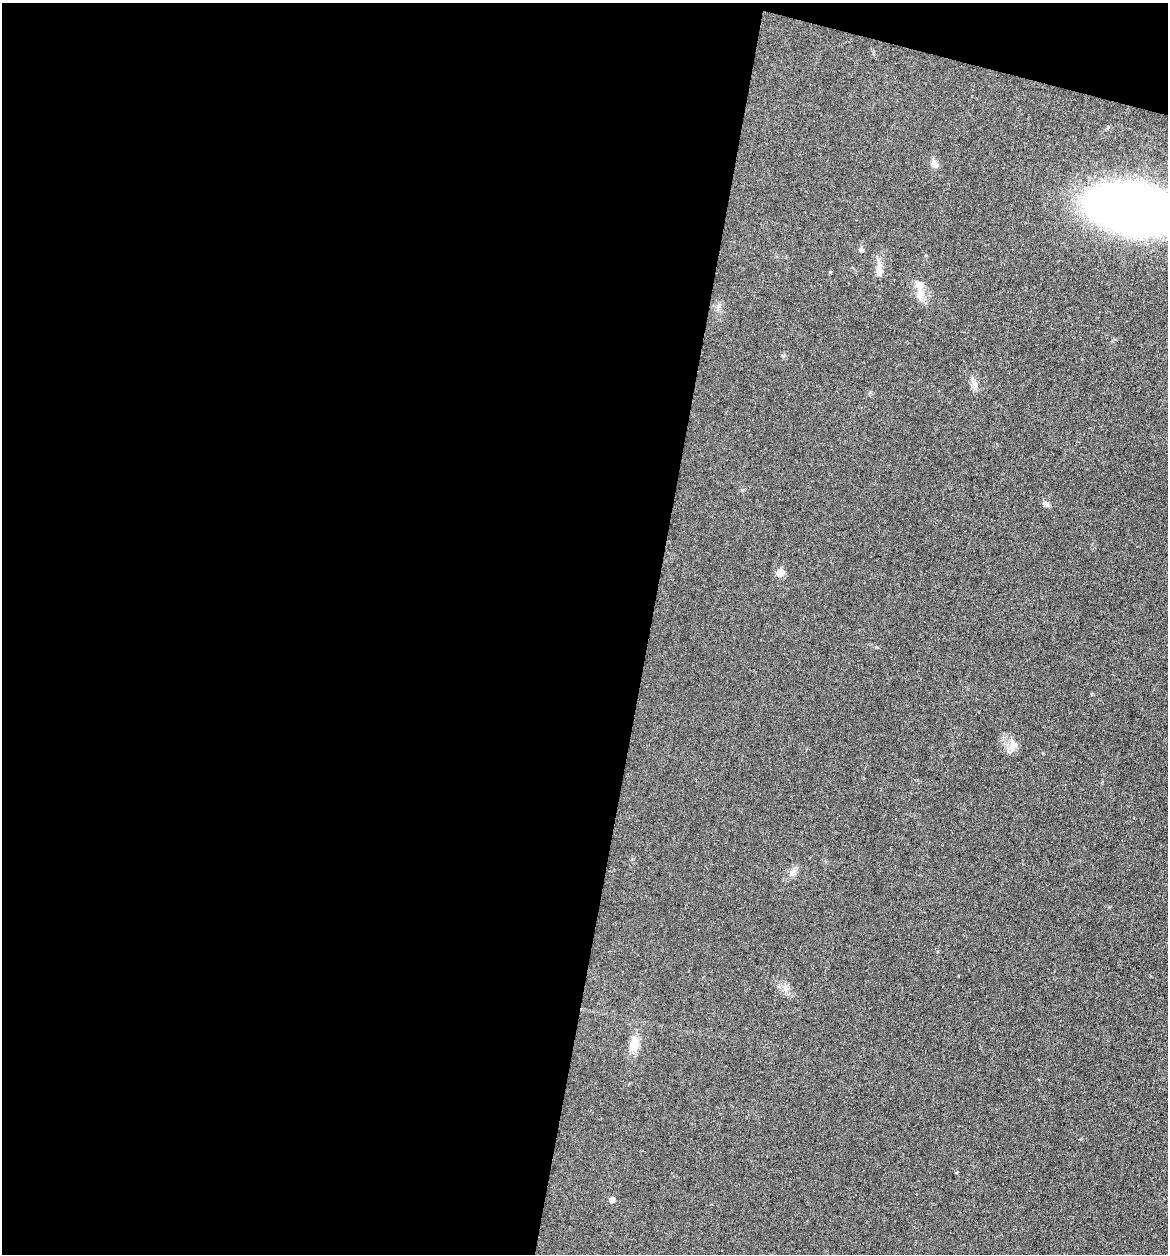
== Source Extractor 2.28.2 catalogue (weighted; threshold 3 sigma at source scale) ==
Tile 1 of 4 x 4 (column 1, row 1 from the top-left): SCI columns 119-1284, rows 3756-5007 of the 5027 x 5007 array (HDU 1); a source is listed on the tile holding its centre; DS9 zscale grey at full resolution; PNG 1170 x 1256 px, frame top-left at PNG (2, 3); no overlay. Shown black and unused: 57% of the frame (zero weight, under 3 of 6 exposures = <1% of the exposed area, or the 3 px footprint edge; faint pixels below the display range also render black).
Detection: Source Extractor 2.28.2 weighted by HDU 2 'WHT'; one run over the whole footprint, this tile lists its part. Background 0.0454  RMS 0.0044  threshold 0.0179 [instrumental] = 3 sigma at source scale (4.09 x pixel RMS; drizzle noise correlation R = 1.36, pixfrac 0.8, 0.05/0.05 arcsec/px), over >= 5 px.
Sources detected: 13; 1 inside a brighter listed object's ellipse — not listed separately; the other 12 listed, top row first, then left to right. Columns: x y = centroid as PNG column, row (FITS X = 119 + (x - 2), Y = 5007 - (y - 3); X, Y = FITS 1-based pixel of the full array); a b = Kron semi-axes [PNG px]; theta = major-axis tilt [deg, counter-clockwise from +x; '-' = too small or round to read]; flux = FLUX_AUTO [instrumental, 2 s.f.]
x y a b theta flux
934 164 12 7 -76 1.7
1134 209 62 32 -10 400
861 250 6 5 - 0.91
879 269 20 8 90 4
920 294 19 9 89 4.2
975 385 12 5 -69 1.7
1046 504 10 6 -21 1.2
780 572 6 5 - 6.8
1013 745 17 10 75 3.3
792 873 9 7 63 1.6
634 1043 23 11 86 5.2
612 1200 6 5 - 1.9
Isophote crosses this tile's border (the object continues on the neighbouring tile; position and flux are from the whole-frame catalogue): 1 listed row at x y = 1134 209